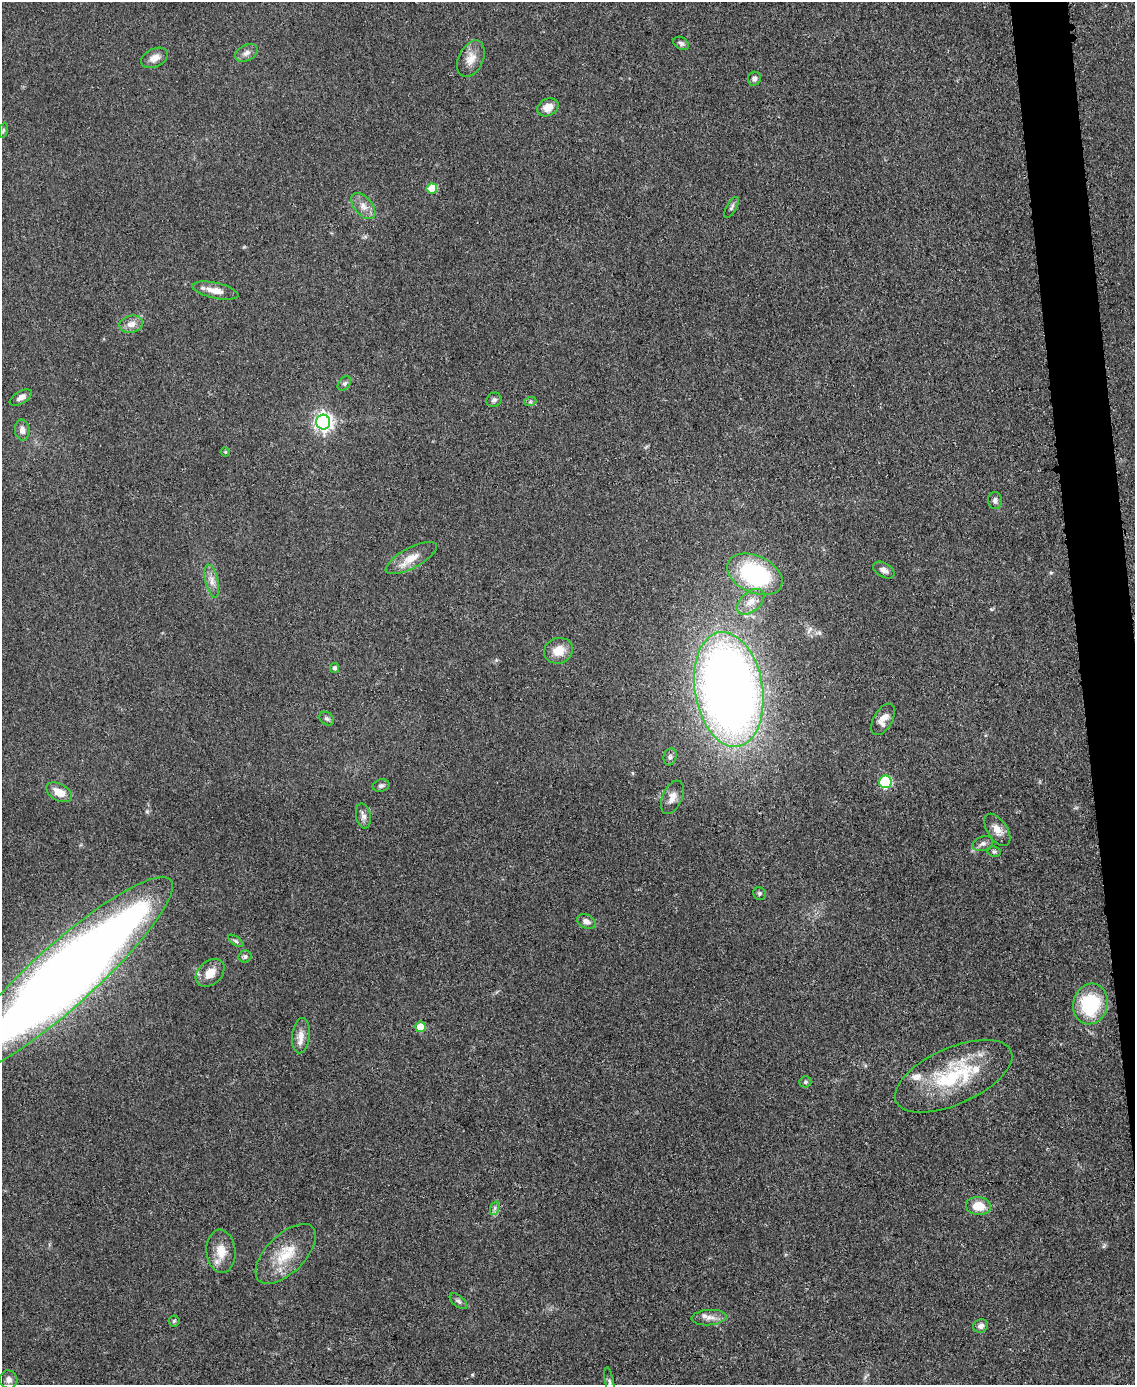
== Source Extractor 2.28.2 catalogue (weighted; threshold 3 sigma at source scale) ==
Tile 6 of 4 x 3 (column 2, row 2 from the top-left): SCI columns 1137-2269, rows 1626-3008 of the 4543 x 4526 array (HDU 1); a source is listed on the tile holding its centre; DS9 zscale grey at full resolution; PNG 1137 x 1387 px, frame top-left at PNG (2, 2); each listed source drawn as its Kron ellipse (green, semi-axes under 4 px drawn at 4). Shown black and unused: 3% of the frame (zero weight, under 3 of 5 exposures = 1% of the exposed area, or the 3 px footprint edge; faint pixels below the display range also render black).
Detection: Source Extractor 2.28.2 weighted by HDU 2 'WHT'; one run over the whole footprint, this tile lists its part. Background 0.0622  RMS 0.006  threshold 0.0271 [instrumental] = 3 sigma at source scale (4.5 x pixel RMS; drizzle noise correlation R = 1.50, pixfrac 1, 0.05/0.05 arcsec/px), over >= 5 px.
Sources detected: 64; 1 inside a brighter object's white glare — neither listed nor drawn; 3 inside a brighter listed object's ellipse — not listed separately; the other 60 listed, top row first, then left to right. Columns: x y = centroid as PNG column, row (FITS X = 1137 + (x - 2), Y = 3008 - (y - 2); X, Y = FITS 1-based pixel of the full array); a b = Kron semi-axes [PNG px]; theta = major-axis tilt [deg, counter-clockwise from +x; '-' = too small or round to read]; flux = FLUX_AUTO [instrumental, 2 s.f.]
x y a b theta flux
681 43 8 6 -31 1.6
246 53 12 8 29 3
154 58 14 9 26 4.8
471 59 19 12 64 7.3
754 79 7 6 - 2.2
548 107 11 8 25 7
3 130 7 3 81 0.95
432 188 5 5 - 16
363 206 15 8 -50 5
732 207 12 5 60 1.5
215 291 23 7 -12 7.3
131 324 12 8 12 4.7
344 384 8 5 50 1.5
21 397 12 6 30 3.2
494 400 8 7 - 1.8
530 402 6 4 18 0.98
323 422 7 7 - 250
22 430 10 7 -83 3.4
225 452 4 4 - 0.77
995 500 8 7 - 2.3
411 558 28 10 28 9.3
884 570 12 7 -29 2.9
755 574 29 18 -25 75
212 581 17 6 -77 4.4
751 602 16 9 40 6.4
559 651 14 12 19 9.2
335 668 5 4 - 1.5
729 689 58 34 -81 630
327 719 8 6 -37 1.5
883 719 17 9 60 5.8
670 757 9 6 76 1.8
885 782 6 6 - 56
381 786 8 6 13 1.8
59 792 14 8 -29 7.4
672 797 18 9 66 4.9
363 816 12 7 -79 3.1
997 830 18 10 -56 6
983 844 11 7 17 2.5
994 852 6 5 - 1.2
759 893 7 6 - 1.2
586 921 10 6 -27 3.2
236 941 9 4 -36 1.2
245 956 6 6 - 1.4
210 973 16 11 43 8.5
62 977 145 31 42 1100
1090 1004 20 17 76 39
421 1027 5 5 - 15
301 1036 18 8 84 5.8
953 1076 63 28 24 53
805 1082 6 5 - 1.1
978 1206 12 9 -6 11
495 1208 7 4 71 1.5
221 1251 22 14 -85 10
286 1254 38 19 45 21
458 1301 10 5 -38 1.7
709 1317 18 7 4 4.6
174 1321 5 5 - 0.94
981 1326 7 6 - 2.6
8 1380 9 8 - 2.7
610 1383 16 4 -79 1.9
Isophote crosses this tile's border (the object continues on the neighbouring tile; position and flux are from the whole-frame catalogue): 2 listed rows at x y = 62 977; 610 1383